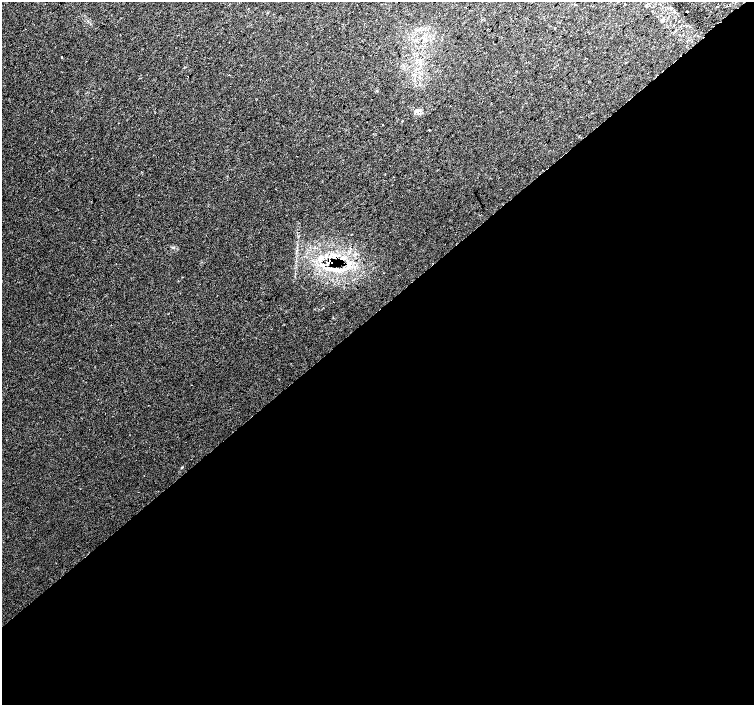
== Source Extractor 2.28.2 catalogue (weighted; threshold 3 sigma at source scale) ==
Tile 15 of 4 x 4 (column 3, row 4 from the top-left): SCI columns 3040-4543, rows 176-1581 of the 6085 x 6042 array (HDU 1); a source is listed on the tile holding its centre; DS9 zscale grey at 2 x 2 block average (1 PNG px = mean of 2 x 2 image px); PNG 756 x 707 px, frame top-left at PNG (2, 2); no overlay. Shown black and unused: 56% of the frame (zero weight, under 2 of 3 exposures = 3% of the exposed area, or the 3 px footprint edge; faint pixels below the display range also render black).
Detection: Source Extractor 2.28.2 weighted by HDU 2 'WHT'; one run over the whole footprint, this tile lists its part. Background 0.0313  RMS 0.0078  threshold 0.0353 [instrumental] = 3 sigma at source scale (4.5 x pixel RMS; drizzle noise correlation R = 1.50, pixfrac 1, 0.0396/0.0396 arcsec/px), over >= 5 px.
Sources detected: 15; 3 cosmic-ray / hot-pixel residue — not listed; the other 12 listed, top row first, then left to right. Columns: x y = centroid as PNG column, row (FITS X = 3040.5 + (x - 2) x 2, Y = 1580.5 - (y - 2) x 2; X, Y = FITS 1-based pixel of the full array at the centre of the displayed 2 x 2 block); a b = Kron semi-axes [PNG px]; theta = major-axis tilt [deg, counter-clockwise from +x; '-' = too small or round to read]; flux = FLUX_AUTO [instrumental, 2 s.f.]
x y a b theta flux
717 7 2 2 - 2.3
687 12 2 2 - 7.1
662 21 5 3 - 3.8
61 57 2 2 - 13
418 111 6 4 26 4.9
382 124 2 2 - 1.2
429 130 2 2 - 1.7
330 256 3 2 - 1.6
327 264 9 4 36 10
332 268 14 4 -6 14
344 268 7 4 -87 6
182 467 3 2 - 1.4
Overlapping masked pixels (flux is a lower limit): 3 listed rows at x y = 327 264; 332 268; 344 268
Diffuse or blended objects may show on this block-average render without a row.